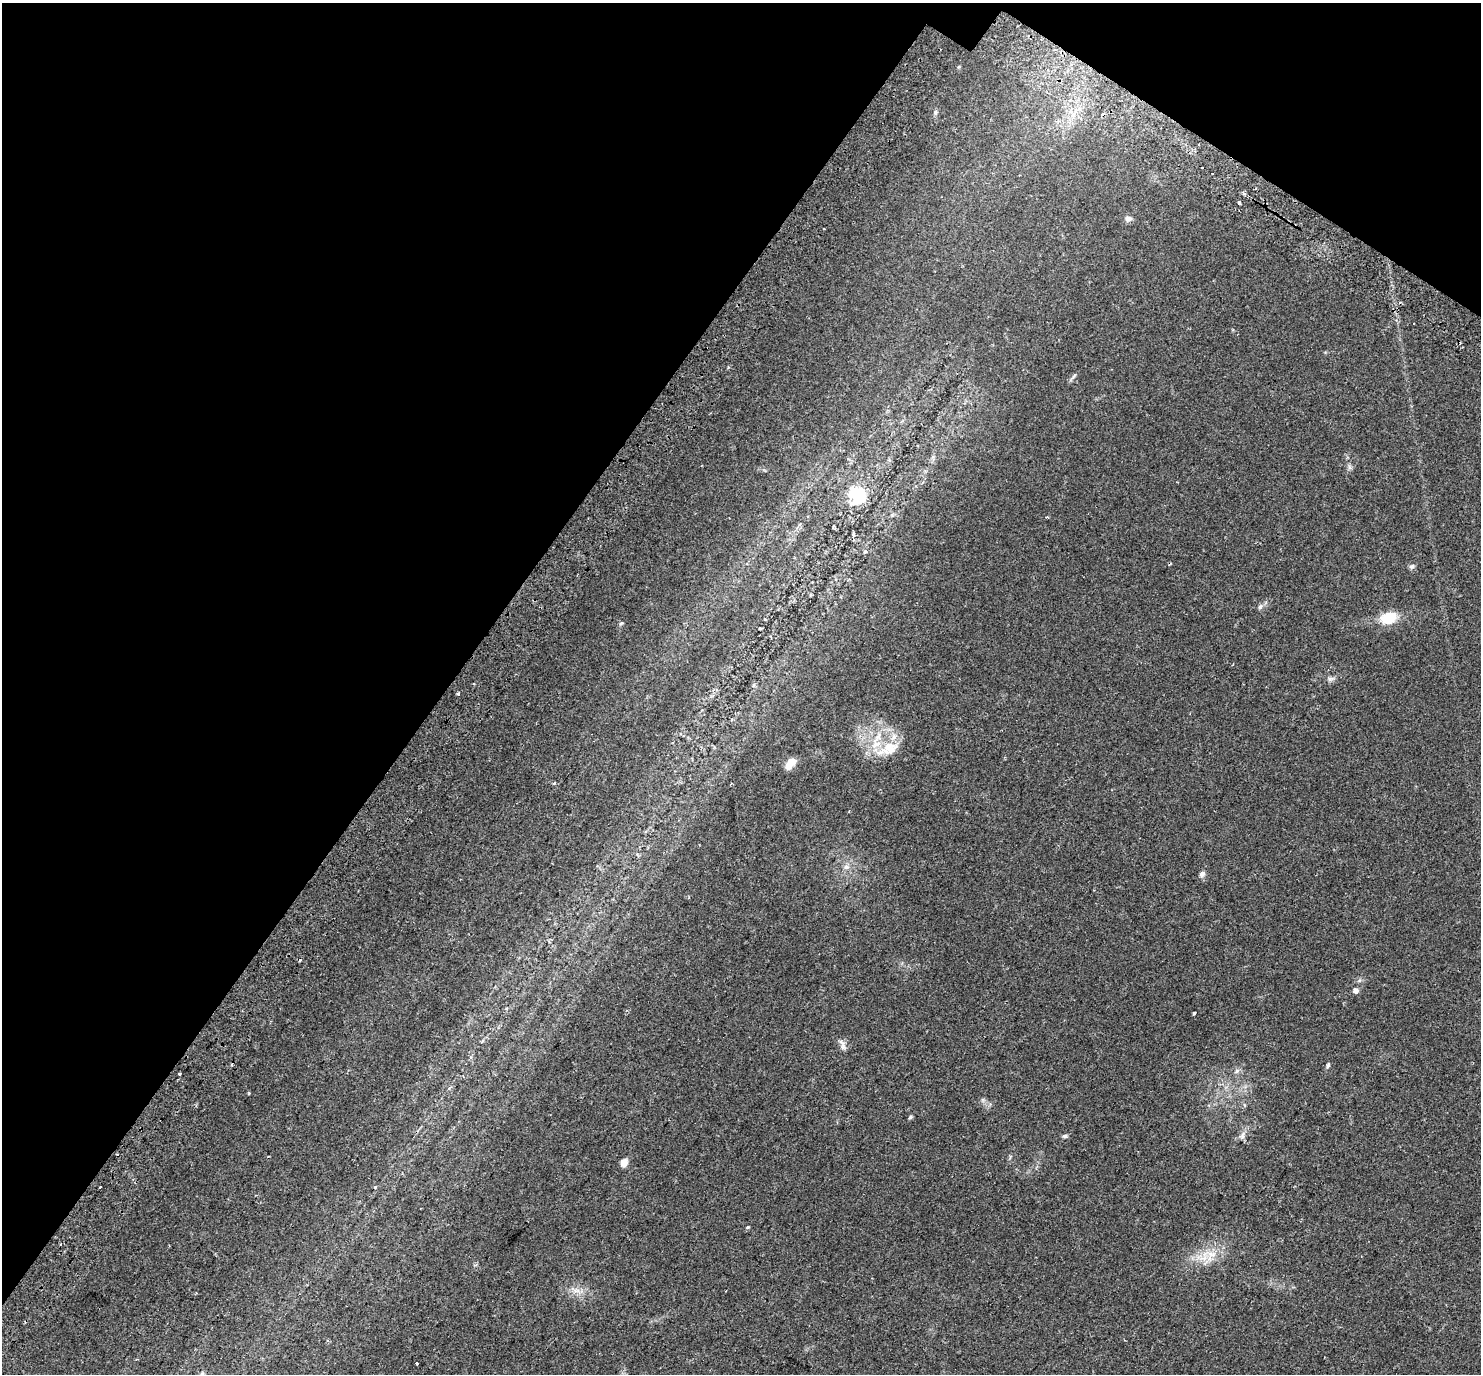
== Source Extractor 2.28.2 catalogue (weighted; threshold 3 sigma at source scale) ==
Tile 2 of 4 x 4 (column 2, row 1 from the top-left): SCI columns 1557-3035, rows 4465-5836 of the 6063 x 6123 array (HDU 1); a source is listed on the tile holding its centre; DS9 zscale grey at full resolution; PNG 1483 x 1376 px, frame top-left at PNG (2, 3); no overlay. Shown black and unused: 34% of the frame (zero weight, under 2 of 3 exposures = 5% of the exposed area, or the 3 px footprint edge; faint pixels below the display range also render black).
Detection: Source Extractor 2.28.2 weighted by HDU 2 'WHT'; one run over the whole footprint, this tile lists its part. Background 0.0333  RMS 0.0039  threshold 0.0174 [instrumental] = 3 sigma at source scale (4.5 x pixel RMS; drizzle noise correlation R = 1.50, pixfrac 1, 0.0396/0.0396 arcsec/px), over >= 5 px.
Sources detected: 44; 2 inside a brighter object's white glare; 6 cosmic-ray / hot-pixel residue — not listed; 2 inside a brighter listed object's ellipse — not listed separately; the other 34 listed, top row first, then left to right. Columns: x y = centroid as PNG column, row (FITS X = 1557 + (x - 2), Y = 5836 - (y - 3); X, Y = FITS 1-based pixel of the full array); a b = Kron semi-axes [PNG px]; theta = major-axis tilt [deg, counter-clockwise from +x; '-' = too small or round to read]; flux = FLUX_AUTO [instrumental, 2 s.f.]
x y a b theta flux
935 112 7 5 71 0.76
1239 203 4 3 - 3.3
1128 219 9 7 4 1.3
824 229 3 3 - 0.89
861 495 29 16 62 11
865 552 5 3 - 0.38
1412 566 7 5 30 0.94
1260 607 7 5 72 0.88
1388 618 15 10 14 11
621 623 6 5 - 0.52
1330 679 9 6 18 1
474 684 3 2 - 0.3
458 694 3 3 - 14
888 746 44 12 37 8.4
791 762 10 8 48 3.6
554 783 5 3 - 0.35
846 867 8 7 - 1.4
1202 874 8 6 56 1.2
1356 990 5 5 - 1.8
1194 1013 3 3 - 1.4
843 1047 13 7 -78 1.5
1328 1065 6 5 - 0.59
1237 1071 7 5 45 0.9
179 1074 3 3 - 1.1
249 1093 3 3 - 0.45
910 1117 5 4 - 0.61
1242 1135 11 5 74 1.4
1065 1136 7 5 9 0.71
624 1163 8 7 - 2.4
374 1187 3 3 - 1
748 1227 4 4 - 0.37
1212 1254 14 7 -6 3.7
576 1291 11 5 0 1.8
417 1364 3 3 - 1.3